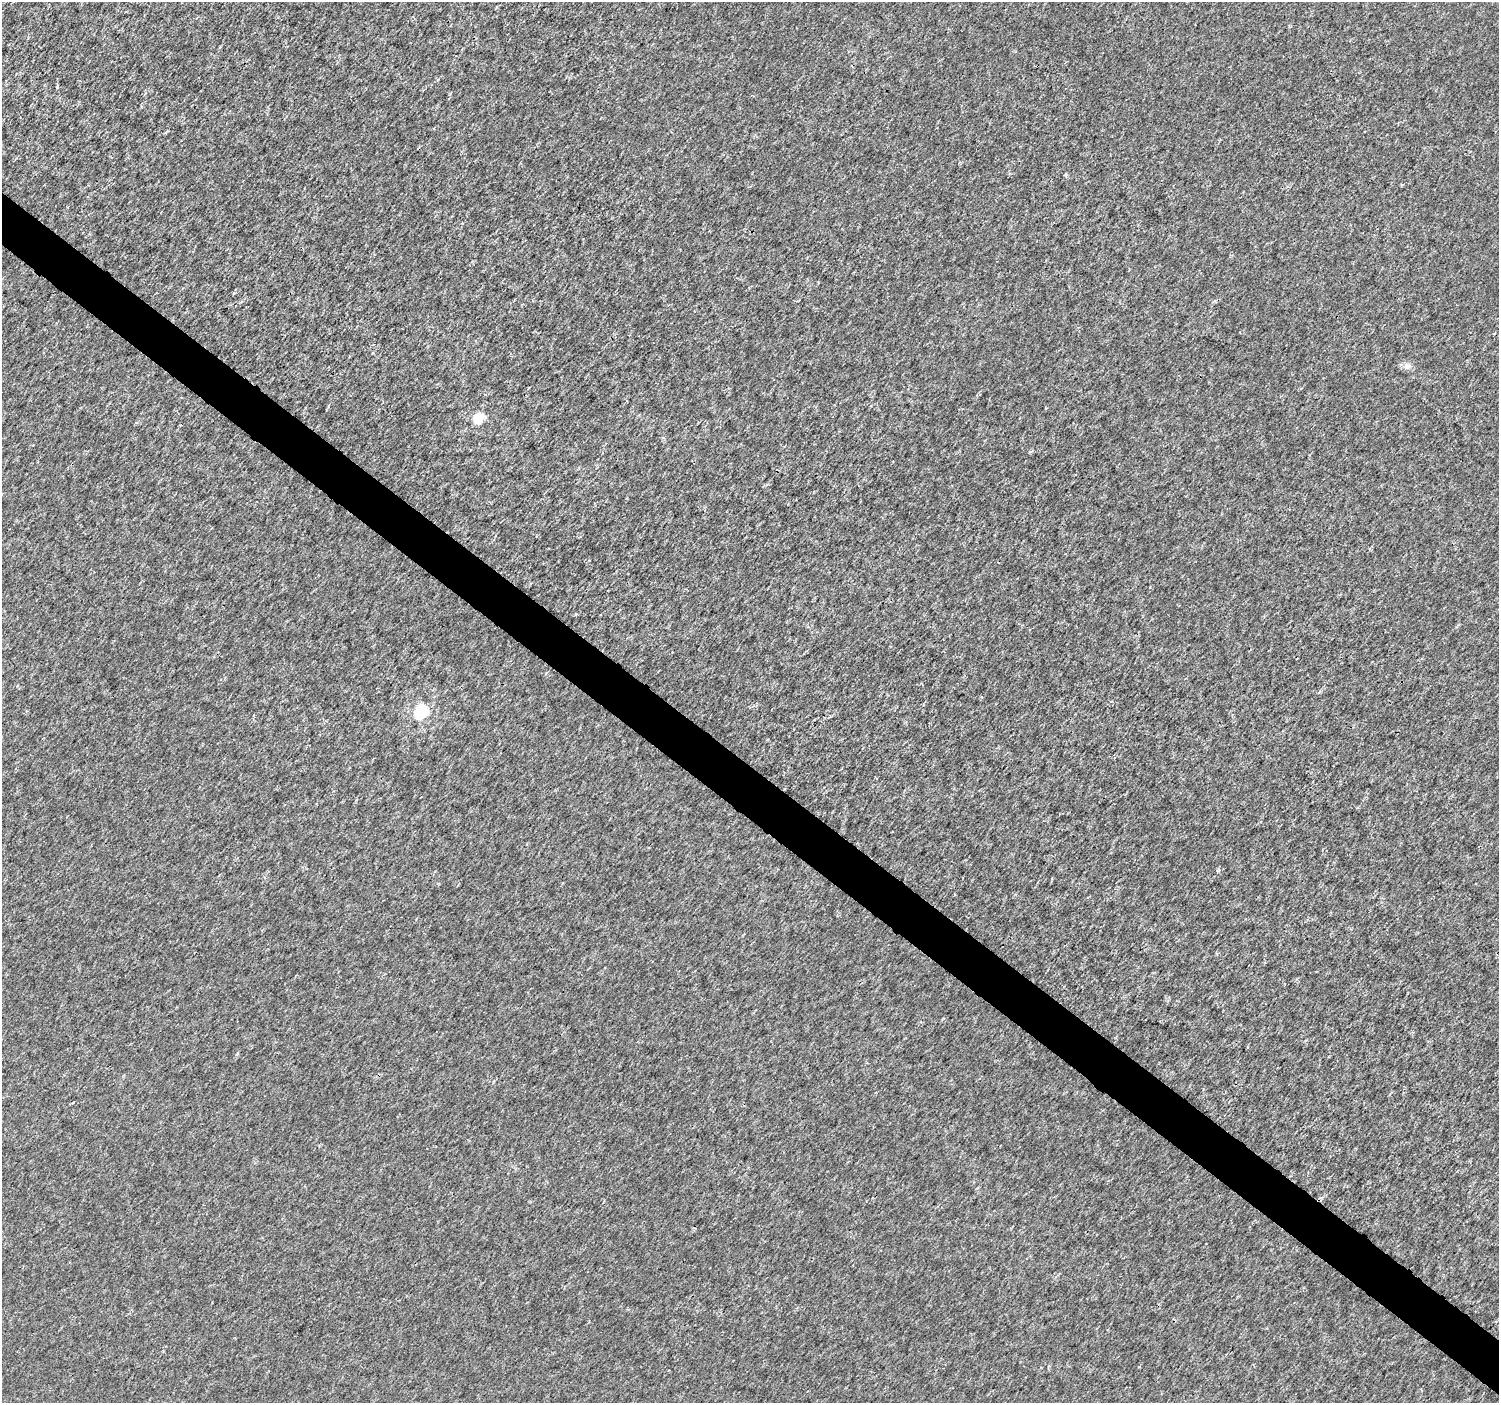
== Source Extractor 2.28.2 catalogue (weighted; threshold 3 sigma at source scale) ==
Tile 6 of 4 x 4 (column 2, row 2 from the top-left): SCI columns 1501-2997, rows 2982-4382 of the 6002 x 6027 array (HDU 1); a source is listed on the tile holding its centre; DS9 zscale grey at full resolution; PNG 1501 x 1405 px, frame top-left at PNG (2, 2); no overlay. Shown black and unused: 4% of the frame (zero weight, under 3 of 4 exposures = <1% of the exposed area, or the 3 px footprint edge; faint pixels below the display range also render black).
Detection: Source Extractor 2.28.2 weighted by HDU 2 'WHT'; one run over the whole footprint, this tile lists its part. Background 2.69e-04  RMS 0.0018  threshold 0.00826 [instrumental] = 3 sigma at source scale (4.5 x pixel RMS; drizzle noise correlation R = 1.50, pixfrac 1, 0.0396/0.0396 arcsec/px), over >= 5 px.
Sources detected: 4; all 4 listed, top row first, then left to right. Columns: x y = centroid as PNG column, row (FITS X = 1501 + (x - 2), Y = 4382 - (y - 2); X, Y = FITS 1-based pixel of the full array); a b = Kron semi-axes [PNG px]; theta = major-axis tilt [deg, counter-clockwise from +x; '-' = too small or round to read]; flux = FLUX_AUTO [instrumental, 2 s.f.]
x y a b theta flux
1407 366 10 7 -17 0.83
478 419 5 5 - 11
422 711 6 6 - 25
237 1054 6 3 71 0.21